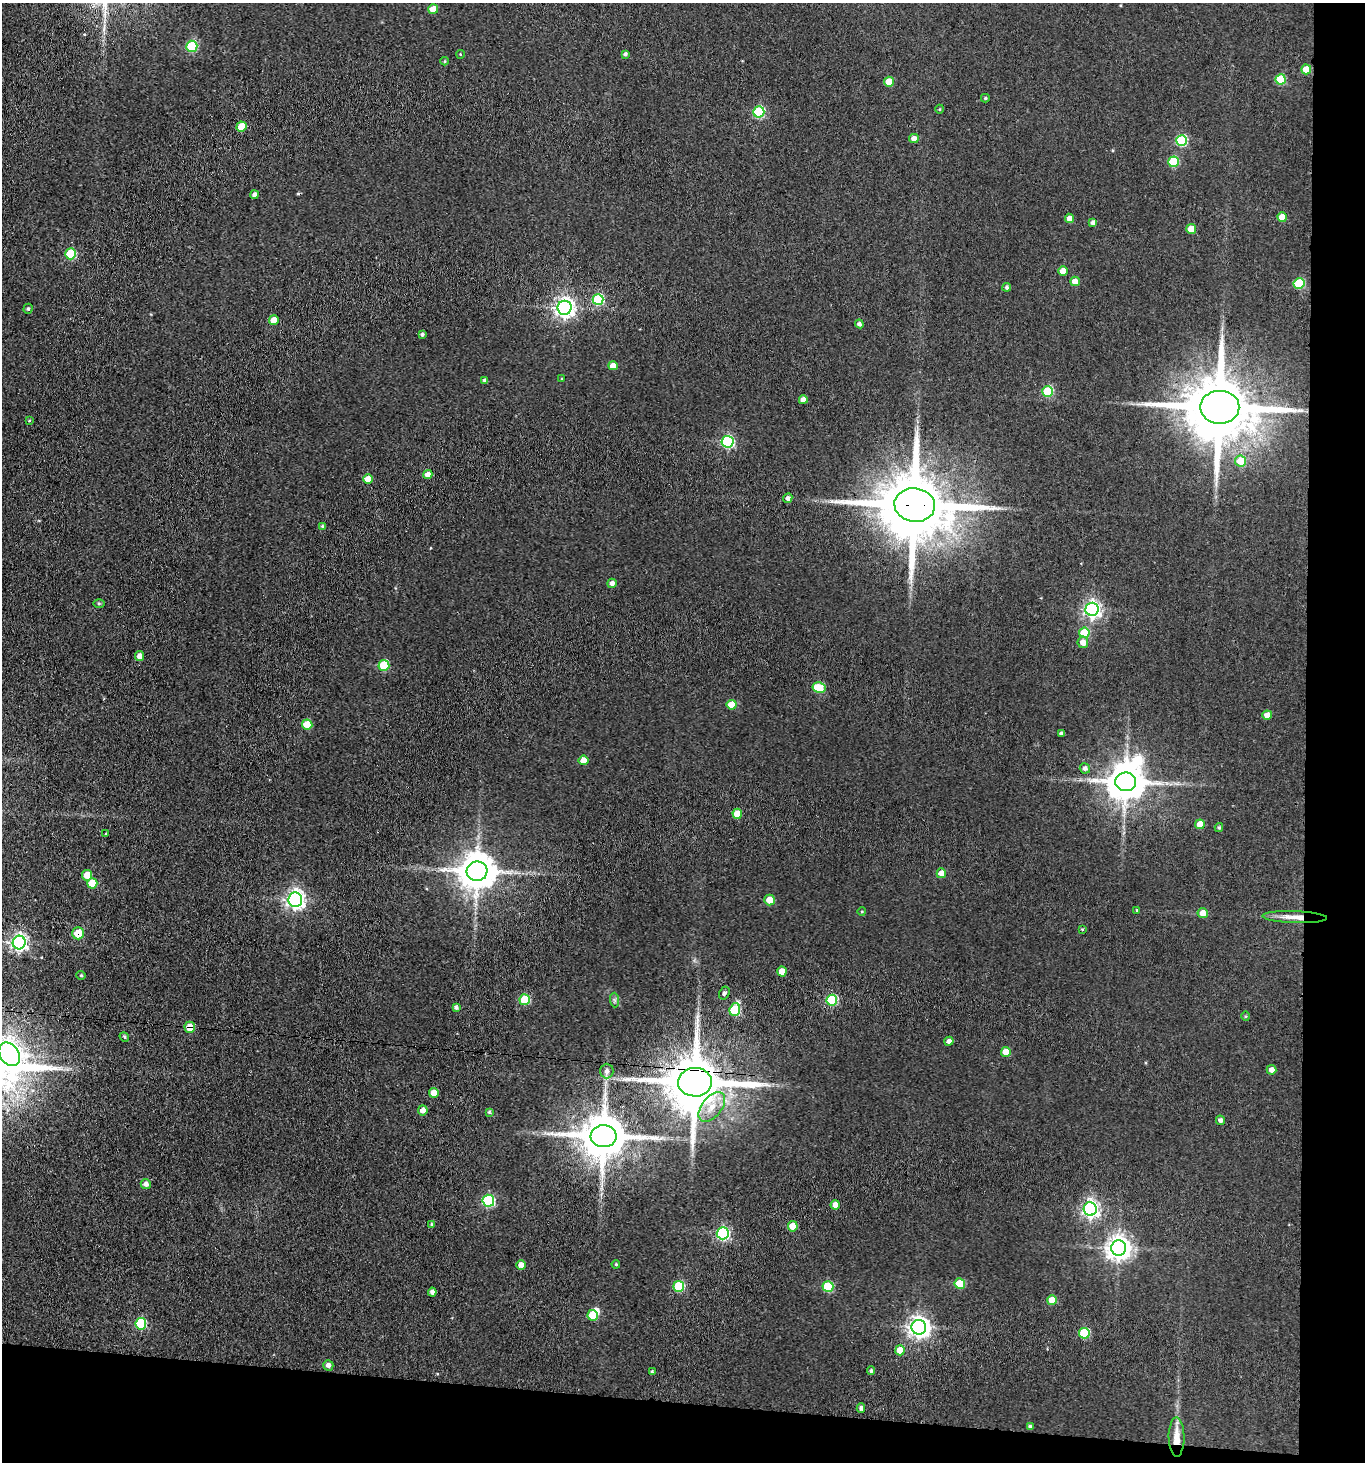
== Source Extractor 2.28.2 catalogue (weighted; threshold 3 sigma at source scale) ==
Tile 9 of 3 x 3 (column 3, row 3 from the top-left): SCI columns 2946-4308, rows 6-1465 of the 4470 x 4389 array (HDU 1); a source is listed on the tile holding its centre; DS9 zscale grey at full resolution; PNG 1367 x 1464 px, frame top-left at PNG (2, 3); each listed source drawn as its Kron ellipse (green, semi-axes under 4 px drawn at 4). Shown black and unused: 8% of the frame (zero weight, under 3 of 4 exposures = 5% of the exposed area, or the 3 px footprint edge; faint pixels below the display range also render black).
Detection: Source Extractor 2.28.2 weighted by HDU 2 'WHT'; one run over the whole footprint, this tile lists its part. Background 0.063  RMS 0.0065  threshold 0.0292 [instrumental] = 3 sigma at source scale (4.5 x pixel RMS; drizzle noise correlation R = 1.50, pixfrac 1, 0.05/0.05 arcsec/px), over >= 5 px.
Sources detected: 130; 2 inside a brighter object's white glare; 1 cosmic-ray / hot-pixel residue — neither listed nor drawn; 1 inside a brighter listed object's ellipse — not listed separately; the other 126 listed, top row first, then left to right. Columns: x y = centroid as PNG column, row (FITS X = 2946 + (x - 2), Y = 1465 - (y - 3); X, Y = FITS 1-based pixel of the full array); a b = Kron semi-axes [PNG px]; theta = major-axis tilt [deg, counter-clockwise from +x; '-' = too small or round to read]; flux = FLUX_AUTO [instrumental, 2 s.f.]
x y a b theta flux
433 9 5 5 - 9.1
192 46 5 5 - 43
460 54 4 2 - 0.42
625 54 4 3 - 1.5
445 61 4 3 - 0.63
1306 69 5 5 - 14
1281 79 5 5 - 29
889 82 5 5 - 12
985 98 4 4 - 0.97
940 109 4 3 - 0.5
759 112 5 5 - 55
241 127 5 5 - 16
914 138 5 4 - 3.3
1181 141 5 5 - 52
1173 162 5 5 - 34
254 195 4 4 - 1.9
1282 217 4 4 - 10
1069 218 4 4 - 5.6
1093 223 4 3 - 2.3
1191 229 5 5 - 9.6
71 254 5 5 - 37
1063 271 5 4 - 8.1
1075 281 5 4 - 4.8
1299 284 5 5 - 36
1007 287 4 4 - 1.4
598 300 5 5 - 52
565 308 7 7 - 310
28 309 5 4 - 0.96
274 320 5 5 - 8.9
859 324 4 4 - 1.8
422 334 4 4 - 1.2
613 366 5 4 - 6.3
562 379 4 3 - 0.51
485 380 4 4 - 1.4
1048 391 5 5 - 29
803 400 4 4 - 4.6
1220 407 19 16 0 6300
29 420 4 4 - 0.59
728 442 6 6 - 76
1241 461 5 5 - 14
428 475 4 4 - 5.1
368 479 5 4 - 8.2
788 498 5 4 - 2.1
915 505 20 17 -7 6800
322 526 4 4 - 1.1
612 583 5 4 - 2.8
99 603 5 3 - 0.75
1092 609 6 6 - 220
1084 633 5 5 - 21
1083 642 6 5 - 4.3
140 656 5 4 - 4.2
384 665 5 5 - 29
819 688 6 5 - 24
732 705 5 5 - 14
1267 715 5 4 - 5.8
307 724 5 5 - 15
1061 733 4 3 - 1.3
584 760 5 5 - 6.4
1085 768 5 5 - 2
1126 782 10 9 - 1800
737 814 5 5 - 13
1200 824 5 5 - 9.7
1219 827 4 3 - 1.1
106 834 3 2 - 0.57
477 871 10 9 - 1700
941 873 5 4 - 7.8
87 875 5 5 - 10
92 883 5 5 - 14
295 900 7 7 - 270
770 900 5 5 - 8.5
1137 910 3 3 - 0.67
862 911 4 3 - 0.49
1203 913 5 5 - 5.2
1295 917 32 6 -2 8.1
1082 929 4 4 - 0.66
78 933 6 6 - 15
19 943 7 6 - 210
782 972 5 4 - 7.8
81 975 5 4 - 0.73
724 993 7 5 62 1.3
525 1000 5 5 - 30
614 1000 7 4 -89 1.3
832 1000 5 5 - 52
456 1007 4 3 - 1.6
735 1010 6 5 - 44
1245 1016 5 3 - 0.63
190 1027 6 5 - 8.8
124 1037 5 4 - 0.95
949 1041 4 4 - 2.3
1006 1052 5 5 - 8
9 1054 13 9 -53 540
1271 1070 5 5 - 3.5
607 1071 7 6 - 2.5
695 1082 17 14 -1 4600
434 1093 5 4 - 9.3
712 1107 17 10 52 9.1
423 1110 5 5 - 3.9
489 1112 3 3 - 0.83
1220 1120 5 4 - 2
604 1136 13 11 -2 2900
146 1184 5 5 - 2.8
488 1201 6 6 - 71
835 1205 5 4 - 5.8
1090 1209 7 6 - 220
431 1224 3 3 - 0.61
793 1226 5 5 - 15
723 1233 6 6 - 110
1119 1248 7 7 - 540
616 1264 4 3 - 0.62
521 1265 5 4 - 5.2
960 1284 5 5 - 21
679 1286 5 5 - 40
828 1287 5 5 - 38
432 1292 4 4 - 2.6
1052 1300 5 5 - 11
593 1315 5 5 - 17
141 1324 6 5 - 45
919 1327 7 7 - 370
1084 1333 5 5 - 36
900 1350 5 5 - 10
328 1365 5 5 - 3
871 1371 4 4 - 1.1
652 1372 3 3 - 0.91
861 1408 4 4 - 1.6
1030 1427 4 3 - 1.4
1177 1437 19 8 -89 8.5
Overlapping masked pixels (flux is a lower limit): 6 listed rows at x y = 1220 407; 915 505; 1295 917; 78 933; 190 1027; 695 1082
Isophote crosses this tile's border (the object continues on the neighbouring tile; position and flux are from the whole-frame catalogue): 1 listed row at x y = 9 1054